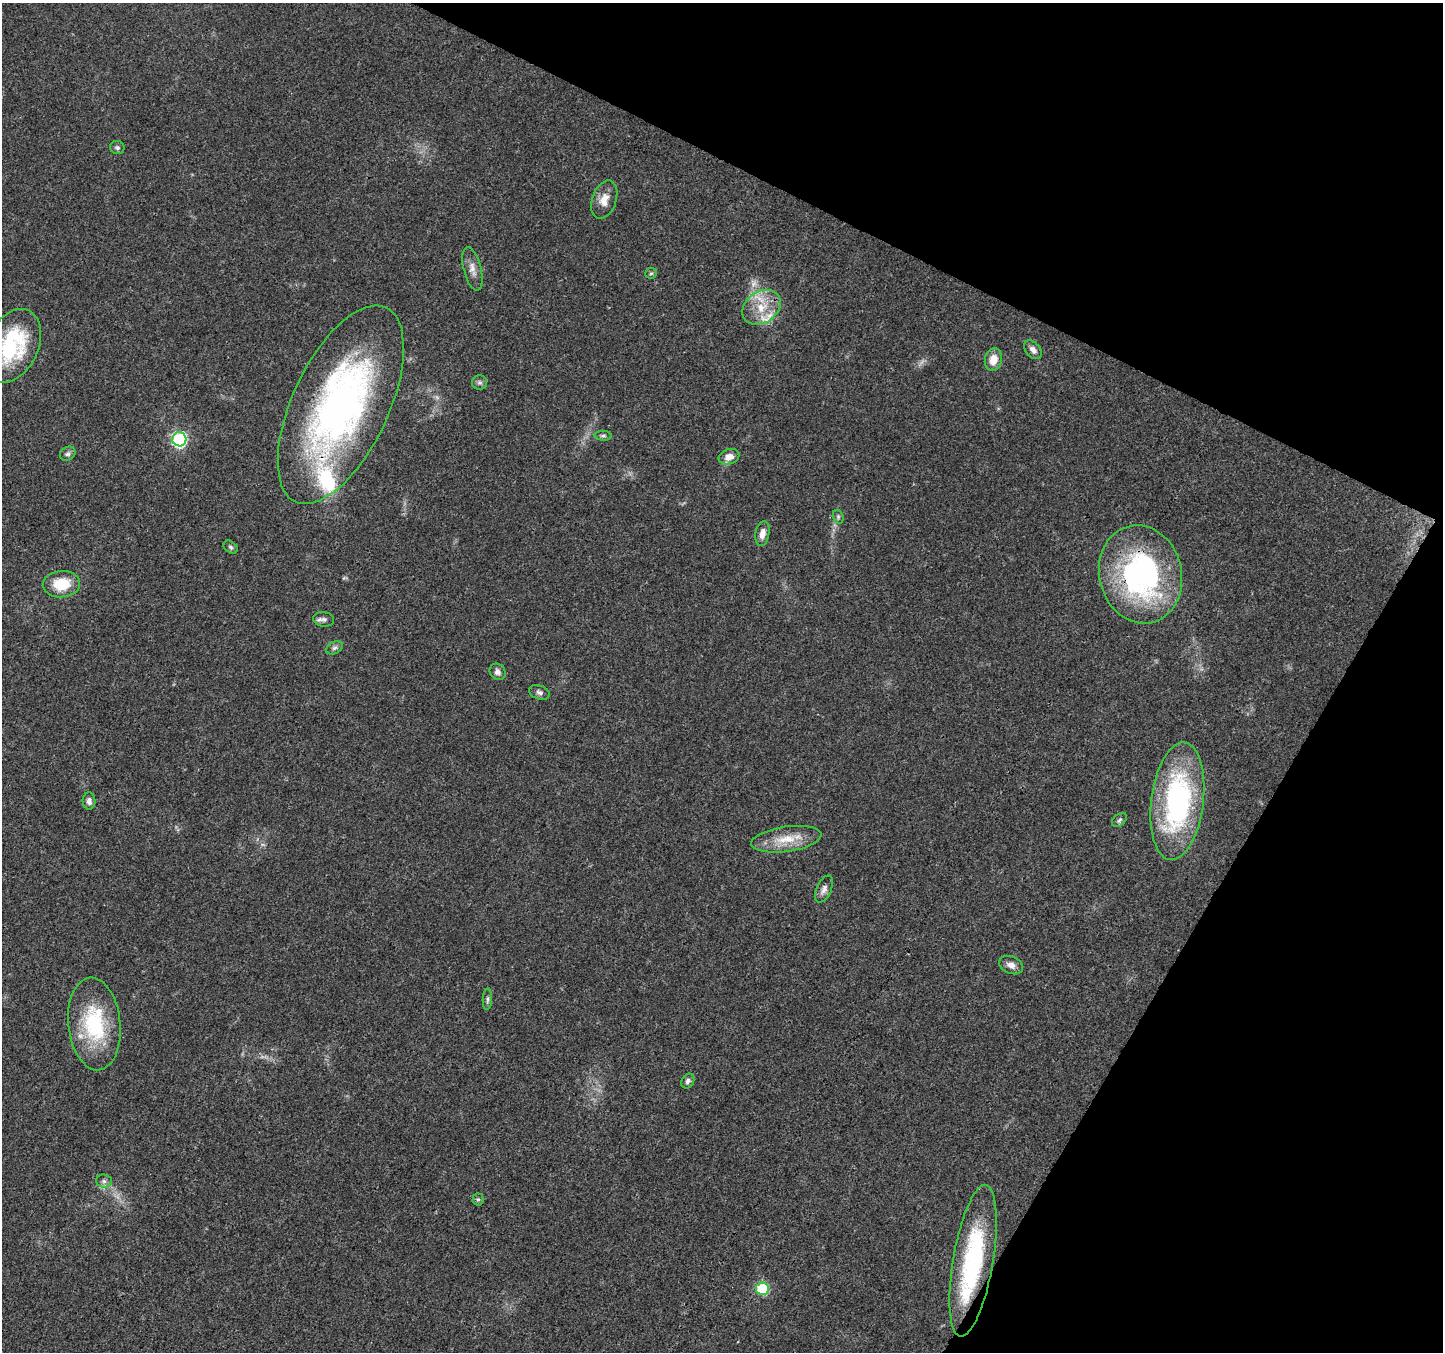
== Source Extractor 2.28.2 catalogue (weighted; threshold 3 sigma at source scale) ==
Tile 8 of 4 x 4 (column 4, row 2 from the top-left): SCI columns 4332-5772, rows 2969-4318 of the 5773 x 5868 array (HDU 1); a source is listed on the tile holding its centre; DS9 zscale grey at full resolution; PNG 1445 x 1354 px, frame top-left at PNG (2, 3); each listed source drawn as its Kron ellipse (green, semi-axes under 4 px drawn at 4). Shown black and unused: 25% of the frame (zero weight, under 3 of 4 exposures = <1% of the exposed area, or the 3 px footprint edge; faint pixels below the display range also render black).
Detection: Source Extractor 2.28.2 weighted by HDU 2 'WHT'; one run over the whole footprint, this tile lists its part. Background 0.0174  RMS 0.0028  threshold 0.0127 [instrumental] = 3 sigma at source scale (4.5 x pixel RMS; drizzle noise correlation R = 1.50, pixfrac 1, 0.0396/0.0396 arcsec/px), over >= 5 px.
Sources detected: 40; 1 too faint to see at this stretch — neither listed nor drawn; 3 inside a brighter listed object's ellipse — not listed separately; the other 36 listed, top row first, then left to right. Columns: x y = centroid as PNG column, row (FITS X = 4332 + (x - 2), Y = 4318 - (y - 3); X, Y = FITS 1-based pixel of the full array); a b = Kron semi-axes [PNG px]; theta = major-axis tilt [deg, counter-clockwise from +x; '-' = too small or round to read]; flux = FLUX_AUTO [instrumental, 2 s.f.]
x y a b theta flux
117 148 7 6 - 0.72
604 199 20 12 71 3.5
472 269 22 8 -76 2.4
651 273 6 5 - 0.43
761 307 21 15 34 7.5
12 346 39 26 64 25
1033 350 11 7 -48 1.4
993 360 11 8 76 3.6
480 382 7 7 - 0.83
341 405 107 48 65 120
603 436 8 5 -4 0.63
179 439 7 7 - 47
68 454 8 6 32 0.82
729 457 10 7 19 2.7
838 517 7 5 -71 0.54
762 534 12 7 79 2.1
231 547 8 5 -41 0.59
1141 574 49 41 -77 70
61 584 19 13 5 8.1
324 619 10 7 -10 1.1
335 648 9 6 30 0.8
498 672 8 7 - 1.2
539 692 10 7 -19 0.97
89 801 8 6 -87 1.3
1177 801 59 26 83 58
1120 820 8 5 41 0.7
786 839 35 12 8 7.1
824 889 14 7 66 1.6
1011 965 12 8 -24 1.9
487 999 11 4 87 0.74
94 1024 46 26 -84 24
688 1081 8 6 59 0.94
104 1181 8 6 -4 0.91
478 1199 6 5 - 0.54
973 1261 76 20 80 38
762 1289 6 6 - 16
Overlapping masked pixels (flux is a lower limit): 3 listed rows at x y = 341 405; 1141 574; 973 1261
Isophote crosses this tile's border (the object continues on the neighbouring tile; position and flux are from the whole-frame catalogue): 1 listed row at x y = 12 346